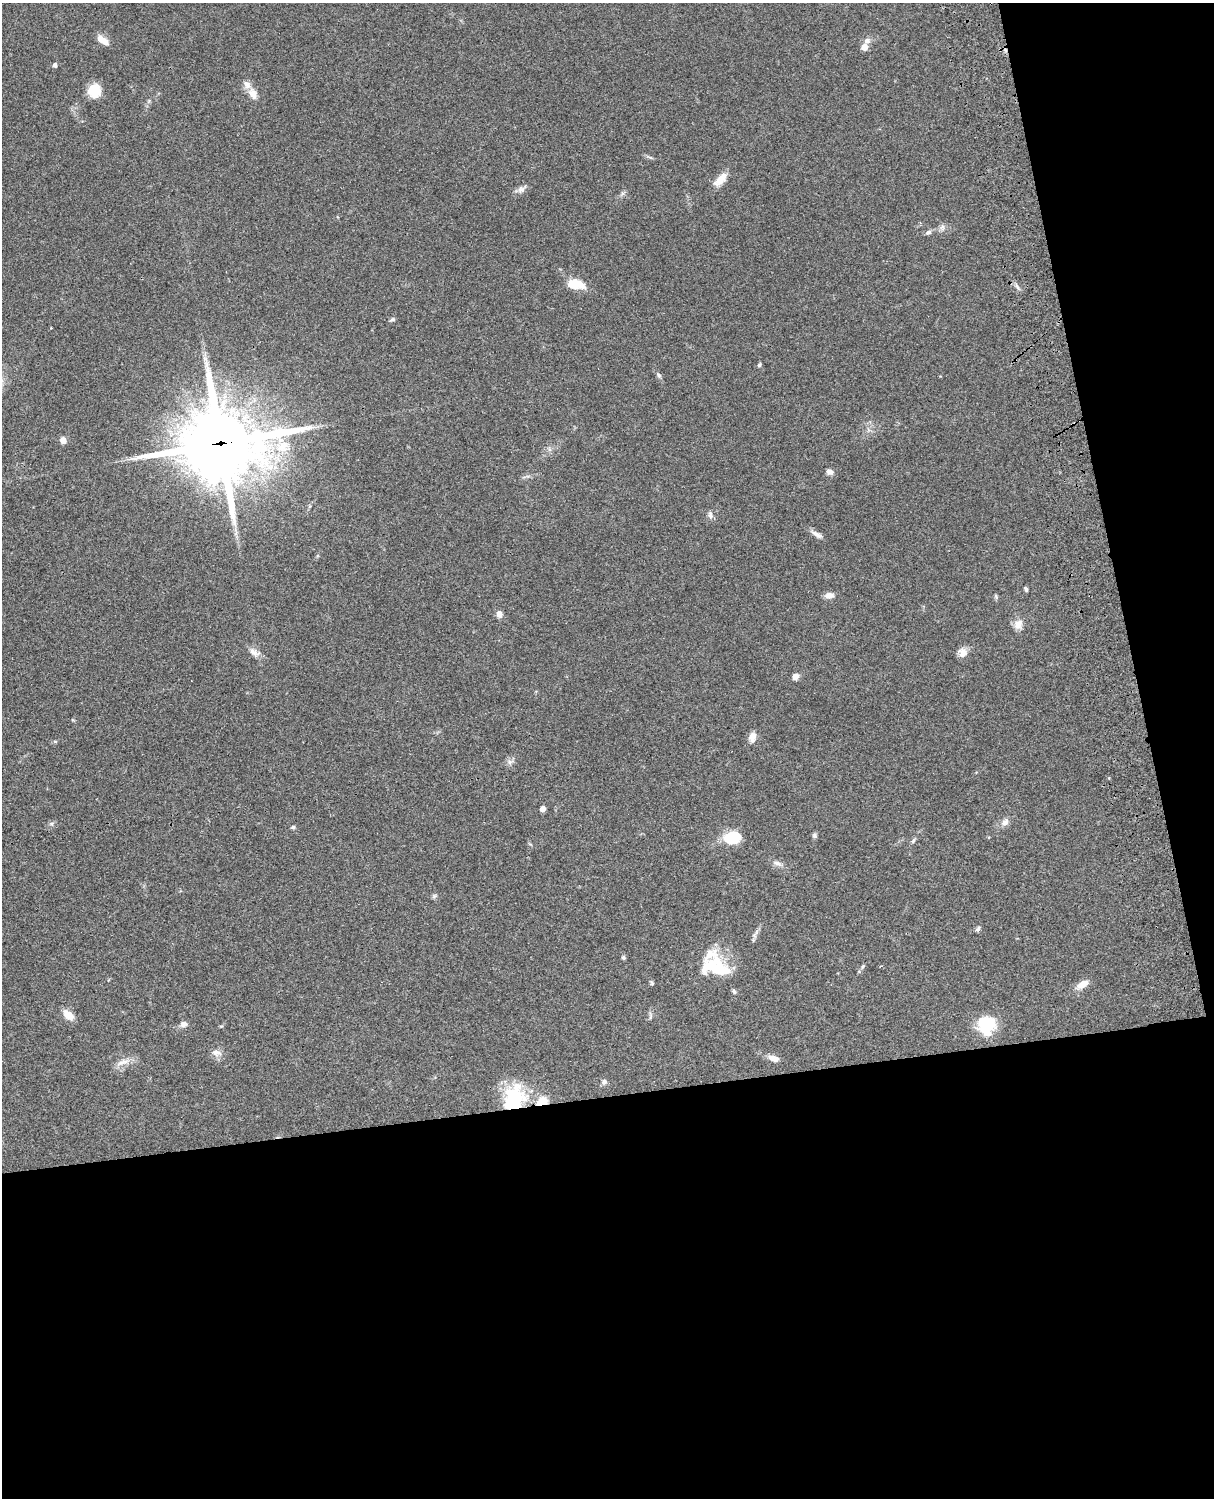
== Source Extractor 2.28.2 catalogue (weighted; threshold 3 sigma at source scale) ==
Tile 12 of 4 x 3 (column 4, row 3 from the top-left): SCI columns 3758-4969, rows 278-1773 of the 5088 x 4929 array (HDU 1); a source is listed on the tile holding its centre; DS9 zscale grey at full resolution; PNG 1216 x 1500 px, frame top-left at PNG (2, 3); no overlay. Shown black and unused: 33% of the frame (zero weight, under 3 of 4 exposures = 6% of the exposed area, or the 3 px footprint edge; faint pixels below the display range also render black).
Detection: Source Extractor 2.28.2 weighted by HDU 2 'WHT'; one run over the whole footprint, this tile lists its part. Background 0.076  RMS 0.0057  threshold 0.0257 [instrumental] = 3 sigma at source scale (4.5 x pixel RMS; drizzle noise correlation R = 1.50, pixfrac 1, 0.05/0.05 arcsec/px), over >= 5 px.
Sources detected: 63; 1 inside a brighter object's white glare — not listed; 2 inside a brighter listed object's ellipse — not listed separately; the other 60 listed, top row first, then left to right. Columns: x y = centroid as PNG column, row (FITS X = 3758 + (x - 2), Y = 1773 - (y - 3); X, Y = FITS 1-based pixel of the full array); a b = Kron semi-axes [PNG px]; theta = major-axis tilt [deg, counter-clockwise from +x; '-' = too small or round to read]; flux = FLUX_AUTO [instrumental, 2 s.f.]
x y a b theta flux
102 40 15 7 -33 5.4
867 41 9 7 43 2.4
864 47 6 6 - 4.6
55 65 4 4 - 2
95 91 14 13 - 11
253 94 15 9 -65 4.8
721 179 21 9 44 6.6
521 190 11 8 43 2.6
622 193 6 5 - 1.2
942 227 9 6 69 1.8
928 232 9 6 23 1.4
573 284 20 11 -9 11
1017 286 10 4 -57 1.5
392 319 6 5 - 1.1
759 365 6 4 37 0.84
659 375 9 5 -53 1.3
63 440 7 7 - 3.2
220 444 28 25 3 4900
282 447 23 14 36 15
830 472 8 7 - 2.2
710 515 10 6 -75 2
817 534 16 6 -32 2.9
1026 589 6 4 -73 0.99
829 595 11 7 7 3.2
996 596 7 4 -71 0.86
499 614 8 7 - 2.9
1018 624 13 11 69 4.6
254 652 17 9 -31 3.9
963 653 12 11 - 4.2
795 677 7 6 - 3.6
752 737 12 8 80 4.3
55 741 6 4 0 0.71
510 762 9 6 29 1.9
542 809 4 4 - 4
1005 822 12 9 46 3
52 824 6 4 -72 0.9
293 827 5 4 - 1
814 836 7 6 - 1.2
732 838 12 8 13 32
913 841 8 4 55 0.99
777 863 13 6 -19 2.5
434 896 8 4 53 0.88
978 929 7 5 46 1.1
753 940 6 5 - 0.95
623 957 5 5 - 0.95
863 966 6 4 71 0.77
717 968 36 15 -13 18
652 983 7 4 -73 0.84
1083 984 17 8 29 5.4
734 992 7 5 -58 1
68 1015 15 9 -43 5.7
650 1016 9 4 81 1.1
183 1024 9 8 - 2.4
986 1025 16 15 - 28
216 1053 15 8 -11 3.4
774 1058 14 7 -19 3.9
122 1062 21 7 21 4.8
604 1082 6 6 - 2
514 1098 34 27 64 37
542 1102 10 6 26 15
Overlapping masked pixels (flux is a lower limit): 3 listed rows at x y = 220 444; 514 1098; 542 1102